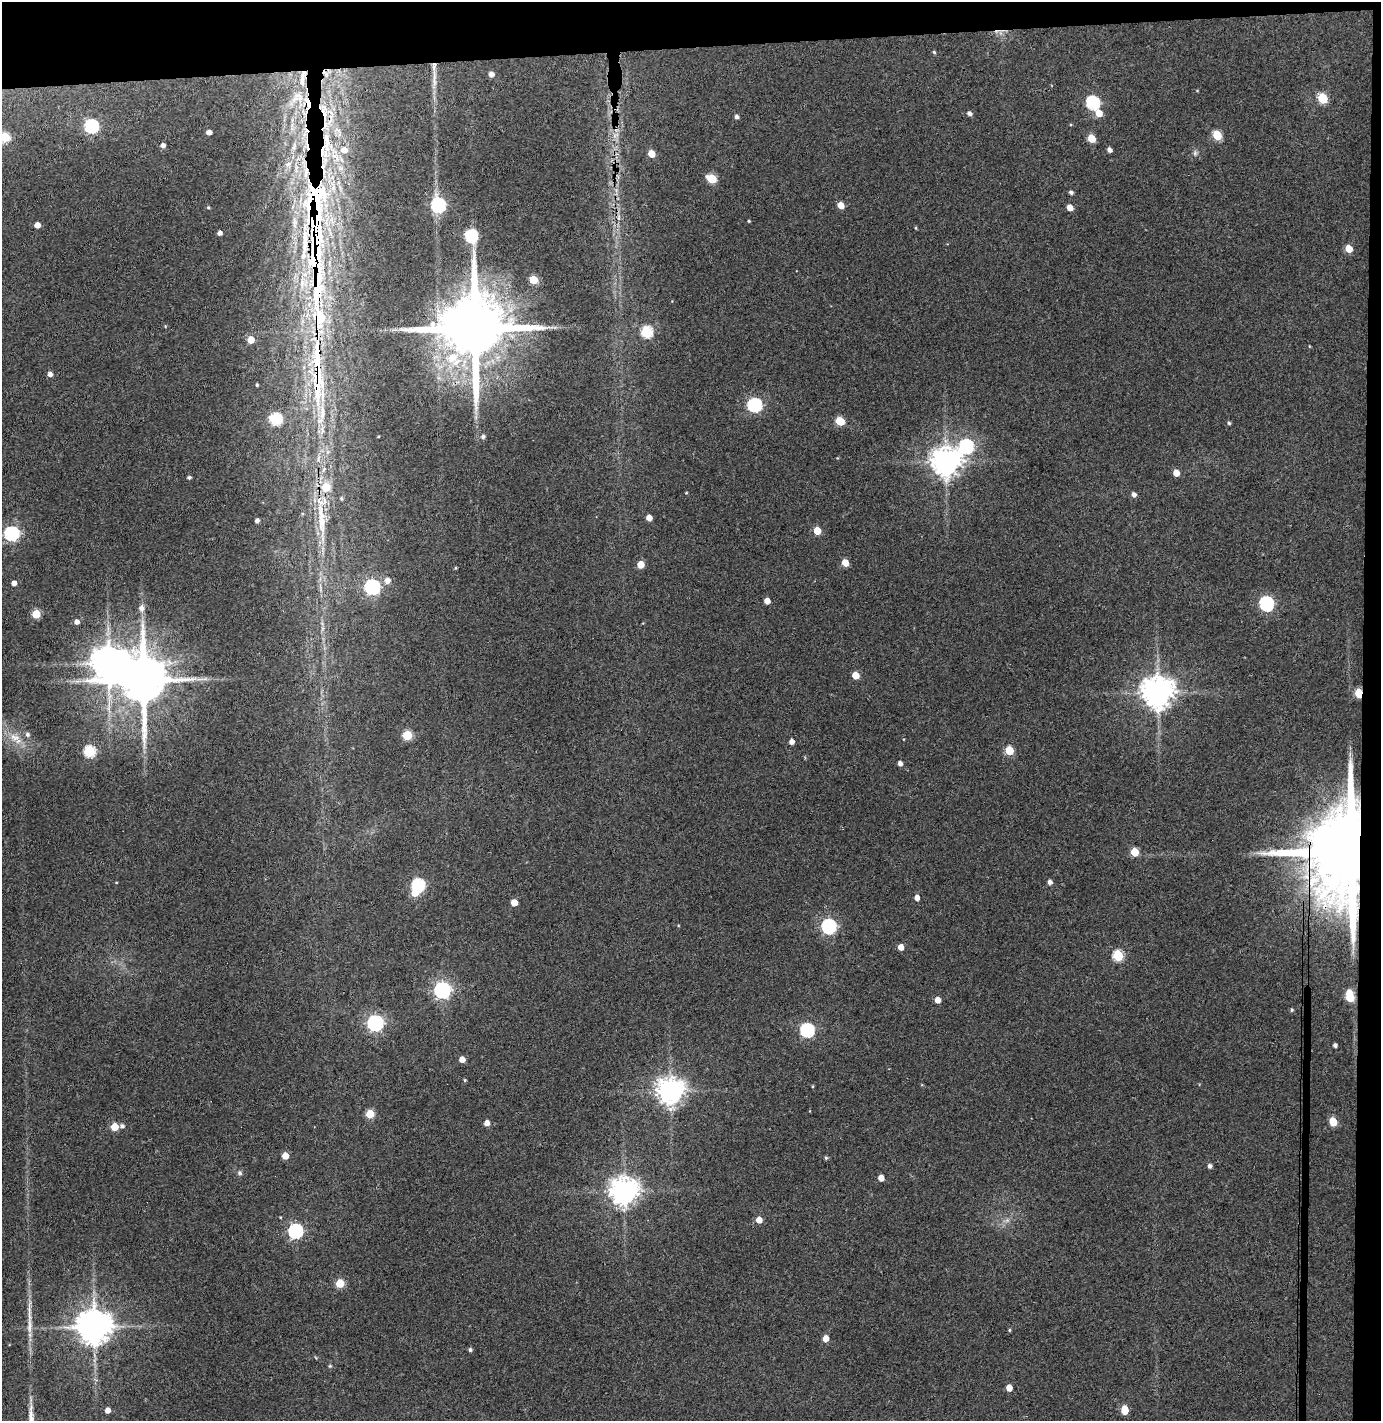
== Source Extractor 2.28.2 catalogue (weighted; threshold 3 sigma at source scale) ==
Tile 3 of 3 x 3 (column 3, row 1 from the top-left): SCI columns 2837-4215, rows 2896-4314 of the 4296 x 4373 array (HDU 1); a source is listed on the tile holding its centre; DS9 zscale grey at full resolution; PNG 1383 x 1423 px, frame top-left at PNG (2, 2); no overlay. Shown black and unused: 5% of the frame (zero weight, under 3 of 4 exposures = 6% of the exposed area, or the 3 px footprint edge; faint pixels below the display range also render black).
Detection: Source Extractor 2.28.2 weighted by HDU 2 'WHT'; one run over the whole footprint, this tile lists its part. Background 0.0883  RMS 0.0062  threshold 0.0277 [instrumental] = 3 sigma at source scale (4.5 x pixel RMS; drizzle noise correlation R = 1.50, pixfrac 1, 0.05/0.05 arcsec/px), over >= 5 px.
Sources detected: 145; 3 inside a brighter object's white glare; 1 cosmic-ray / hot-pixel residue — not listed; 11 inside a brighter listed object's ellipse — not listed separately; the other 130 listed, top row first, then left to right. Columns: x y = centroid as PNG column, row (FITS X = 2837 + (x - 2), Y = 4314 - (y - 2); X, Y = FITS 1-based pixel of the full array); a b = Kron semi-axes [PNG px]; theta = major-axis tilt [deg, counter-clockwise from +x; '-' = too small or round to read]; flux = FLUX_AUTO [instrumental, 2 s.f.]
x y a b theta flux
934 52 4 4 - 0.81
326 74 10 5 89 2.3
491 74 5 5 - 3.1
302 79 21 7 90 7.2
434 79 31 5 89 7.1
299 97 19 11 -52 11
1323 98 6 5 - 33
1093 102 7 6 - 91
323 110 22 15 -81 20
969 113 5 4 - 2.2
1099 113 6 5 - 7.3
736 117 4 4 - 1.9
91 126 6 6 - 98
209 132 4 4 - 3.6
615 135 12 6 41 3.2
1217 135 6 5 - 28
4 137 6 5 - 36
1091 138 5 5 - 16
163 145 5 5 - 2.3
294 146 11 5 72 2.5
344 150 7 6 - 5.3
1109 150 4 4 - 2.4
1195 153 8 6 90 1.6
651 154 5 5 - 11
288 164 10 5 35 2
712 179 6 5 - 27
1071 192 4 4 - 1.6
438 205 7 6 - 120
841 205 5 5 - 8.6
1070 207 5 4 - 5.8
208 208 4 4 - 0.71
619 218 9 4 82 1.7
749 221 3 3 - 0.63
37 225 5 4 - 5.3
916 228 5 3 - 0.57
220 233 4 4 - 2.2
471 236 6 6 - 78
1349 249 5 5 - 11
316 259 155 25 -90 190
533 280 5 5 - 19
165 326 4 3 - 0.53
475 329 19 16 89 7900
646 332 6 6 - 56
251 340 5 5 - 10
50 374 4 4 - 3.1
257 385 3 3 - 0.72
755 405 6 6 - 110
322 412 24 8 89 9.3
276 419 6 6 - 63
840 421 6 5 - 20
1229 423 5 4 - 1
483 437 5 4 - 1.5
966 446 8 7 - 110
946 462 9 8 - 910
1176 473 5 5 - 6.4
189 477 4 3 - 1.2
326 487 8 7 - 12
686 493 4 3 - 0.47
1134 494 5 4 - 2.4
341 498 5 4 - 0.89
649 518 5 4 - 4.9
257 521 4 4 - 2.4
322 522 36 11 89 17
817 531 5 5 - 14
11 533 6 6 - 130
845 562 5 5 - 9.2
640 564 5 5 - 10
455 568 5 3 - 0.61
387 581 6 6 - 3.7
14 583 4 4 - 3.4
372 587 6 6 - 160
767 601 5 4 - 5.7
1266 603 7 6 - 110
141 608 7 6 - 3.4
36 614 5 5 - 21
77 622 5 5 - 3.3
855 675 5 5 - 10
143 680 15 11 89 3700
1157 692 9 9 - 1200
1359 693 5 4 - 23
28 734 6 6 - 1.8
407 735 5 5 - 30
14 737 16 10 -25 7.9
792 742 4 4 - 3.5
1009 750 5 5 - 21
89 751 6 6 - 56
1350 754 7 4 72 1.5
900 763 5 4 - 2.4
1134 852 5 5 - 15
1351 853 27 14 -89 16000
1329 881 22 17 22 25
1050 882 5 5 - 2.5
418 885 6 6 - 85
917 898 5 4 - 3.7
514 902 5 5 - 9
829 926 6 6 - 140
901 947 5 4 - 5.7
1118 956 6 5 - 43
442 990 6 6 - 220
1349 996 9 6 -84 32
937 1000 5 4 - 5.6
1292 1010 5 4 - 0.85
375 1023 6 6 - 190
807 1030 6 6 - 110
1335 1045 4 4 - 1.7
462 1059 5 5 - 5.6
465 1080 4 3 - 0.66
670 1091 8 8 - 740
370 1114 5 5 - 18
1333 1122 6 5 - 20
487 1123 5 5 - 4.3
122 1126 5 4 - 1.8
114 1127 5 5 - 14
285 1156 5 5 - 9
826 1158 5 4 - 0.92
1210 1166 5 4 - 1.8
240 1173 7 6 - 1.3
881 1178 5 4 - 5.8
624 1191 8 8 - 800
759 1220 5 5 - 6.5
295 1231 6 6 - 130
340 1283 5 5 - 20
94 1327 10 9 - 1500
1009 1330 3 3 - 0.74
825 1338 5 4 - 6.6
470 1350 4 4 - 1.5
330 1366 5 4 - 0.73
1009 1388 5 4 - 6.6
107 1410 4 4 - 4
1125 1410 6 5 - 16
Overlapping masked pixels (flux is a lower limit): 6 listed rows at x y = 302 79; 323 110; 316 259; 475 329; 1359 693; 1351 853
Isophote crosses this tile's border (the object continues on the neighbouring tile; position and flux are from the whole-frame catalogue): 1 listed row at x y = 4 137